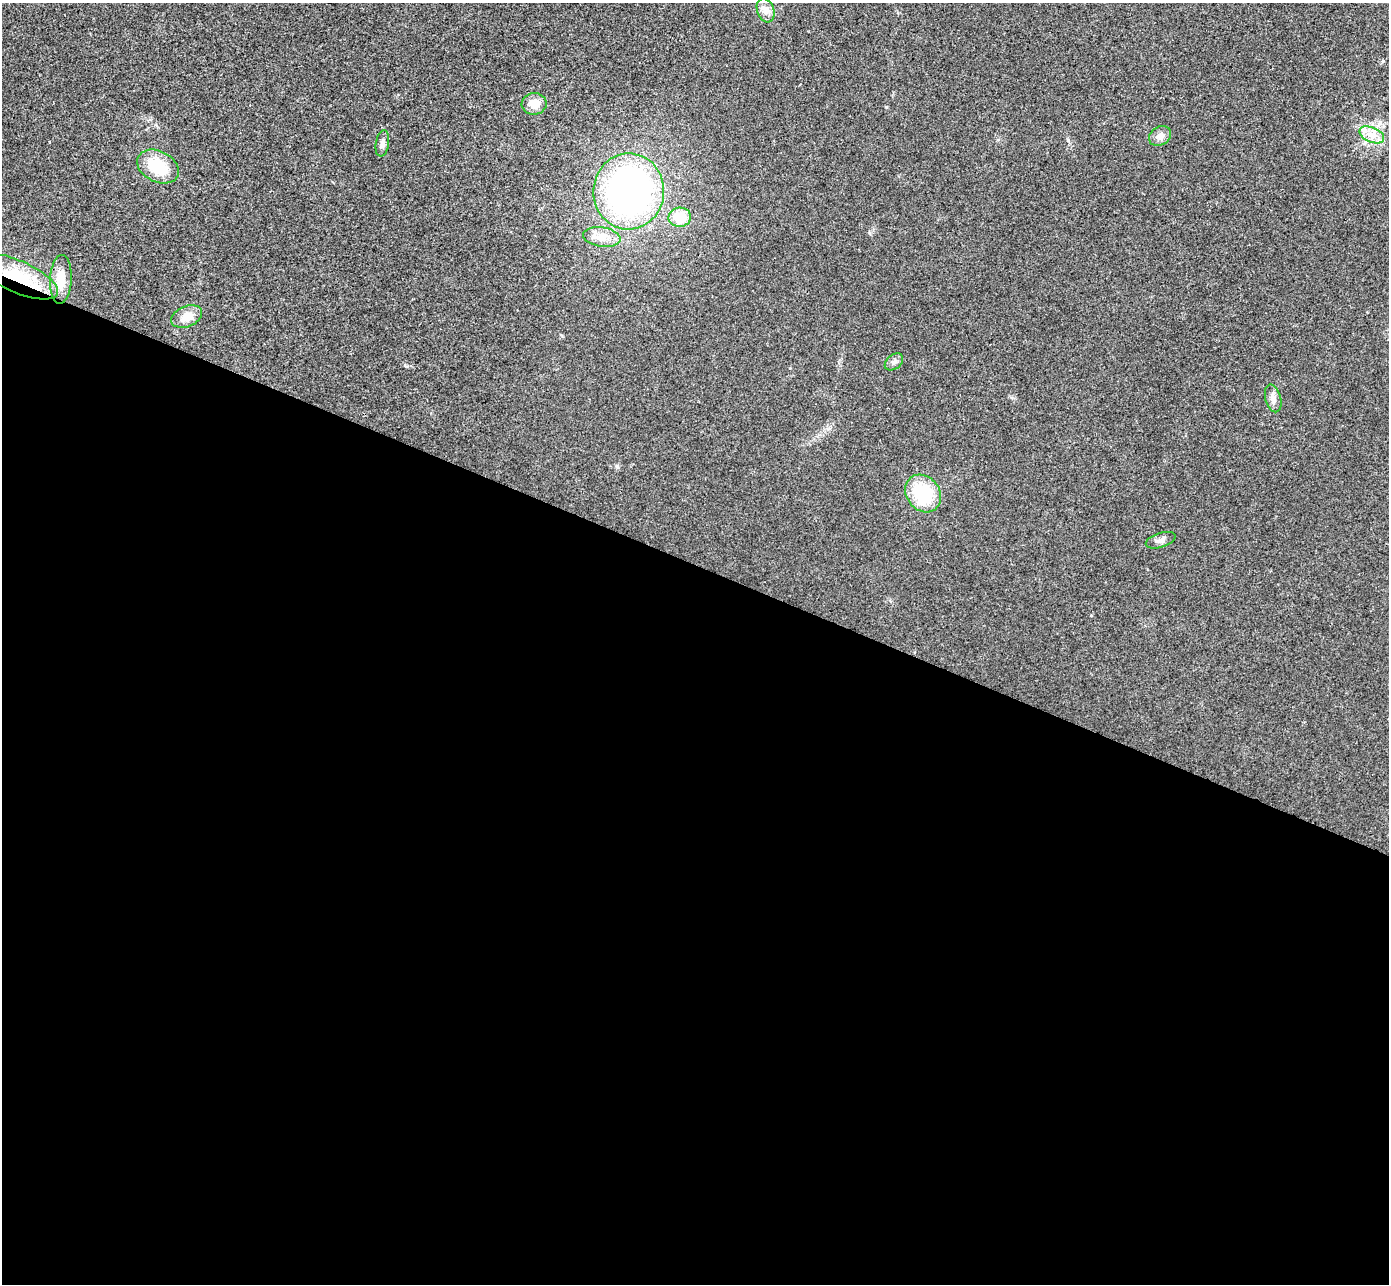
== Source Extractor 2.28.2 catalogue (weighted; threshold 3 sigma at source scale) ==
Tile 14 of 4 x 4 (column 2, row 4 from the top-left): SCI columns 1415-2801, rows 194-1475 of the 5607 x 5646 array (HDU 1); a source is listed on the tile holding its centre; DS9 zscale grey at full resolution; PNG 1391 x 1286 px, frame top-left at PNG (2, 3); each listed source drawn as its Kron ellipse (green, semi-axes under 4 px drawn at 4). Shown black and unused: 56% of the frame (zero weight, under 3 of 4 exposures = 6% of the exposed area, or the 3 px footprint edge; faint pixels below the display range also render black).
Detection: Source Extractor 2.28.2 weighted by HDU 2 'WHT'; one run over the whole footprint, this tile lists its part. Background 0.025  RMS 0.0063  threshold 0.0283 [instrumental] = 3 sigma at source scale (4.5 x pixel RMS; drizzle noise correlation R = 1.50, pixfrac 1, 0.05/0.05 arcsec/px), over >= 5 px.
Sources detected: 16; all 16 listed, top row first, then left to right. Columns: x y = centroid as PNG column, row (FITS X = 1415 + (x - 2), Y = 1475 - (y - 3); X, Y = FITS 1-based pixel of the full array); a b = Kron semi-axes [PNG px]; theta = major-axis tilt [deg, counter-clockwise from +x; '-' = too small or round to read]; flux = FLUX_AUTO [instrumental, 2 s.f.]
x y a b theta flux
766 10 12 8 -70 3.9
534 104 12 11 - 7.6
1372 135 13 7 -24 5.6
1160 136 12 9 32 3.7
382 143 13 6 80 2.7
158 167 22 15 -27 22
629 191 38 35 85 220
680 217 11 9 5 16
602 237 19 10 -9 6.9
17 276 44 16 -23 35
61 280 25 11 87 11
187 317 16 10 22 8.3
894 362 10 7 38 2.3
1273 398 14 7 -74 3.5
923 493 20 16 -52 35
1161 540 15 7 18 3.1
Overlapping masked pixels (flux is a lower limit): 1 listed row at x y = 17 276
Unlisted compact peaks at least as high as the median listed source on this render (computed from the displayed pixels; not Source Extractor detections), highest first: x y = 886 107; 405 365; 1068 140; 617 466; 869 233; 562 336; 790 368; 1011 397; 998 140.